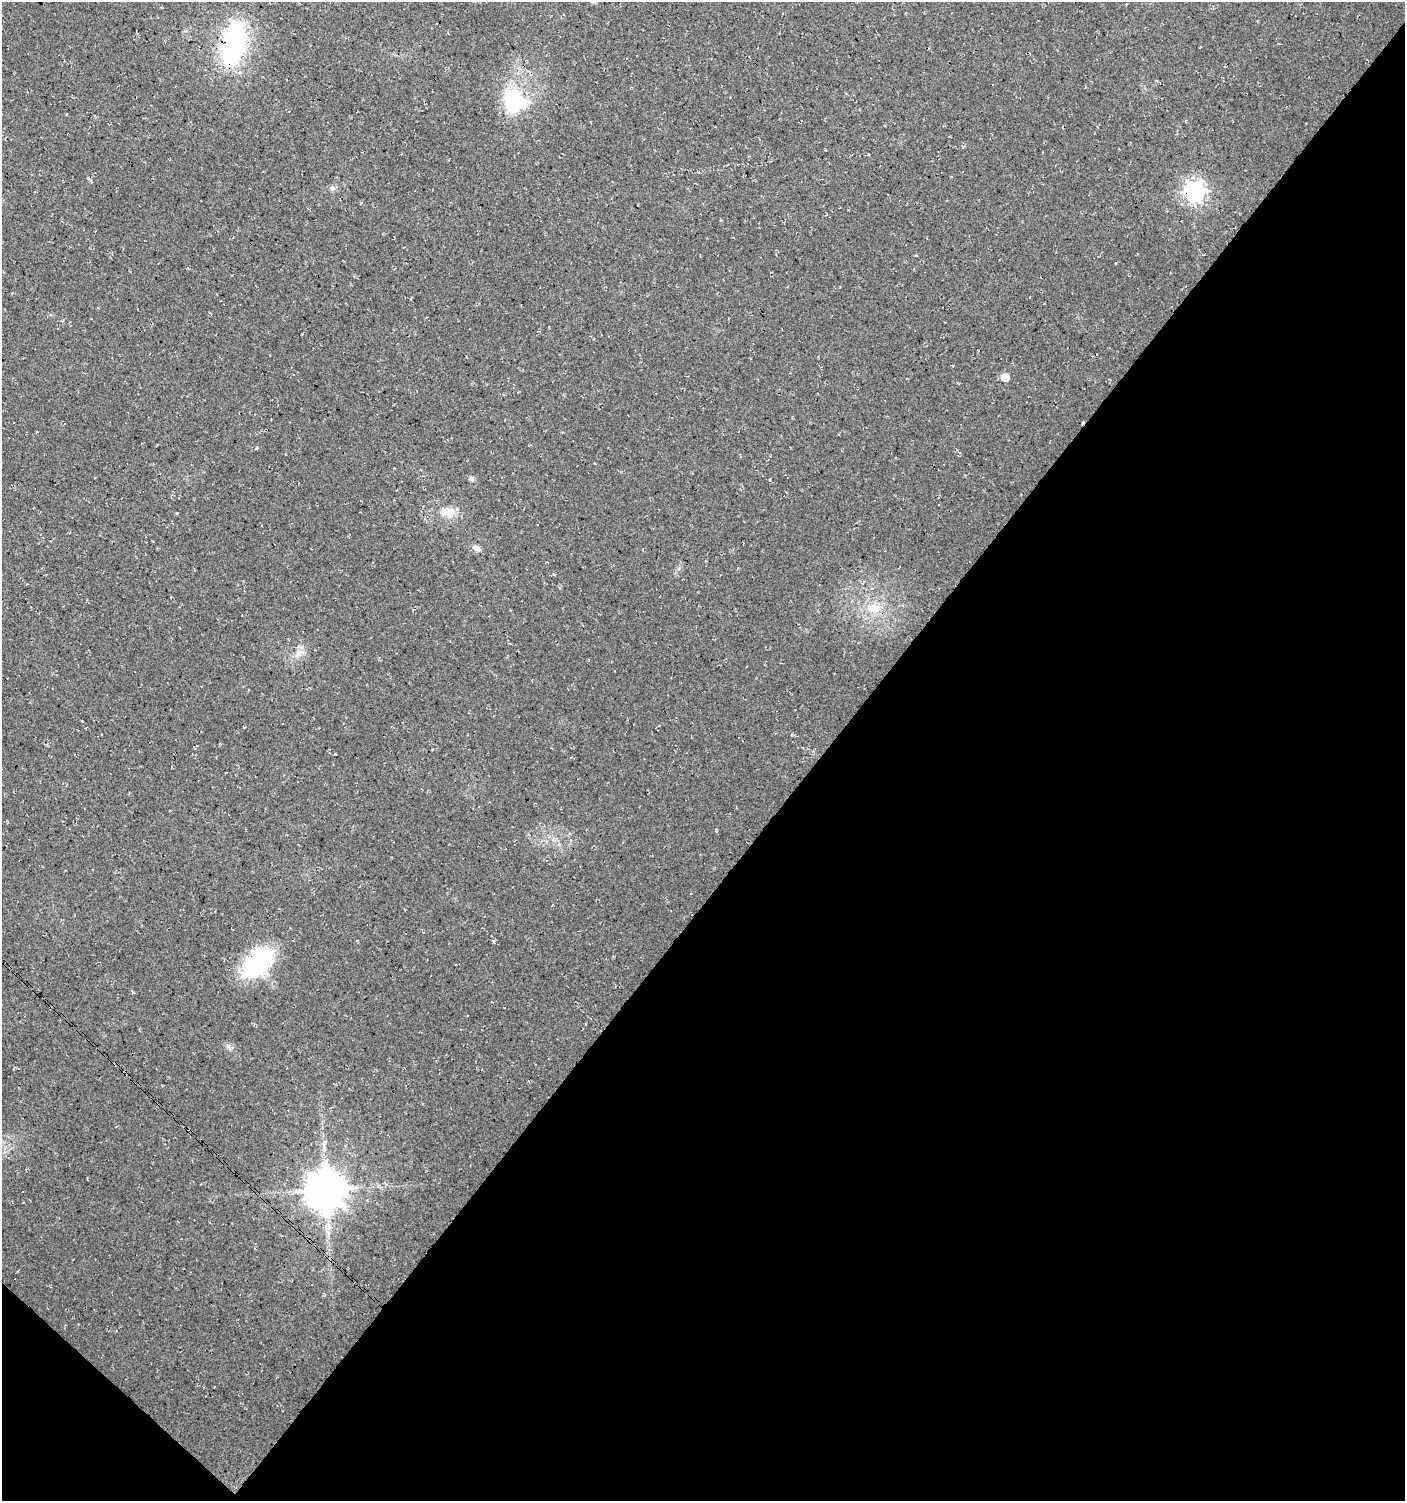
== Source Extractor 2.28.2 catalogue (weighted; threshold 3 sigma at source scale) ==
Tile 15 of 4 x 4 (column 3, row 4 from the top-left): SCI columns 3047-4449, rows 1-1499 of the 6043 x 6022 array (HDU 1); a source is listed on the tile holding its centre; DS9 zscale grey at full resolution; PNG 1407 x 1503 px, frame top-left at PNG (2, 2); no overlay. Shown black and unused: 43% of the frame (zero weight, under 3 of 4 exposures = <1% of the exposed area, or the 3 px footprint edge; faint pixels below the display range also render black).
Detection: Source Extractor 2.28.2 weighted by HDU 2 'WHT'; one run over the whole footprint, this tile lists its part. Background 0.0176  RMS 0.0054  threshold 0.0244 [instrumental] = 3 sigma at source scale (4.5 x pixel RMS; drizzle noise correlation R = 1.50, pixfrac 1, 0.0396/0.0396 arcsec/px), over >= 5 px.
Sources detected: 21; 1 inside a brighter object's white glare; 1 cosmic-ray / hot-pixel residue — not listed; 1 inside a brighter listed object's ellipse — not listed separately; the other 18 listed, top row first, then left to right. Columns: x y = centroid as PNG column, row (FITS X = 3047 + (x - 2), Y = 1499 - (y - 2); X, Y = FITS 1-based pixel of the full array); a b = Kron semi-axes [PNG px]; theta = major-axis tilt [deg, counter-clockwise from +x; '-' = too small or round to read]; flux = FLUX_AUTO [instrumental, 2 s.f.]
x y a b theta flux
234 44 42 22 79 78
513 100 30 21 -88 33
963 146 5 3 - 0.58
333 188 7 4 90 1.1
1194 192 8 7 - 280
1005 377 5 5 - 10
257 447 4 4 - 0.64
471 479 5 5 - 1.9
450 512 18 13 26 6.6
476 548 10 7 -28 2.5
875 608 17 12 -17 8.2
300 653 13 5 35 2.9
335 754 3 2 - 0.44
493 941 4 4 - 0.78
257 962 42 26 47 43
229 1047 11 5 -61 1.6
326 1189 11 11 - 1700
214 1387 2 2 - 0.32
Overlapping masked pixels (flux is a lower limit): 2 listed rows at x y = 234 44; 1194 192
Unlisted compact peaks at least as high as the median listed source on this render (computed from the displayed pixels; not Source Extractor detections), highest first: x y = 88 178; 792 735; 133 992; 716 831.